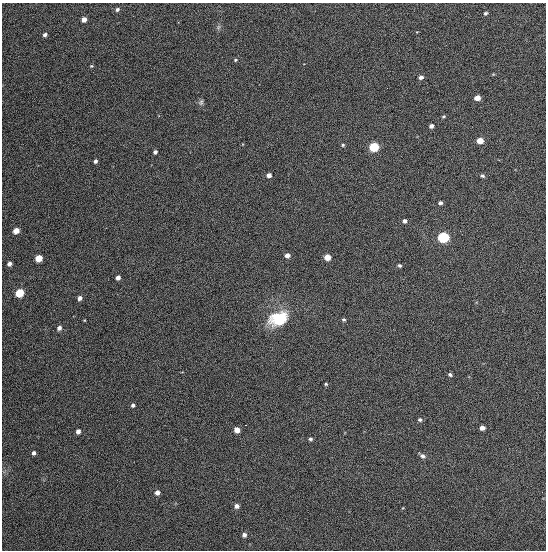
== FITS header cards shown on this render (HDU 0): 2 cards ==
NAXIS1  =                  544
NAXIS2  =                  548

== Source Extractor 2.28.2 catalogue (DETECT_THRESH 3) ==
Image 544 x 548 px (HDU 0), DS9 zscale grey, 1 PNG px = 1 image px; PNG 548 x 552 px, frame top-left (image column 1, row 548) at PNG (2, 3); no overlay
Background 1340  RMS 63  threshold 188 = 3 sigma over >= 5 px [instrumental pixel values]
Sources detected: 48; all 48 listed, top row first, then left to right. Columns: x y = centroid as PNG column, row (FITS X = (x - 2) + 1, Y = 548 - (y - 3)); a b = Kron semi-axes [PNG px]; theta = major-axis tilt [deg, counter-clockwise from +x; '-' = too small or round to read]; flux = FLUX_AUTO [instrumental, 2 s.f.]
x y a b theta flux
117 9 5 4 - 9900
485 13 5 4 - 6600
84 20 4 4 - 31000
218 27 7 4 71 7700
45 35 4 4 - 14000
235 60 5 4 - 5600
91 66 4 4 - 4400
421 77 5 4 - 14000
477 98 5 4 - 34000
201 102 9 5 75 10000
443 116 5 4 - 5200
431 126 4 4 - 14000
480 141 5 4 - 52000
343 145 4 4 - 5600
374 147 5 5 - 320000
155 152 4 4 - 14000
95 161 4 3 - 13000
269 175 4 4 - 23000
482 176 5 4 - 8900
440 203 4 4 - 11000
404 221 5 5 - 12000
16 231 5 4 - 58000
443 237 6 5 - 530000
287 255 5 4 - 23000
327 257 5 4 - 53000
39 258 5 4 - 110000
9 264 4 4 - 20000
399 265 4 3 - 7500
118 278 4 4 - 20000
19 293 5 5 - 230000
80 298 4 4 - 18000
278 319 20 14 20 190000
344 320 5 4 - 6900
59 328 5 5 - 15000
450 374 4 4 - 7700
326 384 4 4 - 5000
133 405 5 4 - 8500
420 420 5 5 - 7500
245 425 3 2 - 3300
482 428 5 4 - 18000
237 430 5 4 - 36000
78 431 4 4 - 17000
310 439 4 4 - 8600
34 453 4 3 - 10000
422 456 7 6 - 12000
157 492 5 5 - 19000
236 506 5 5 - 16000
244 535 5 4 - 13000